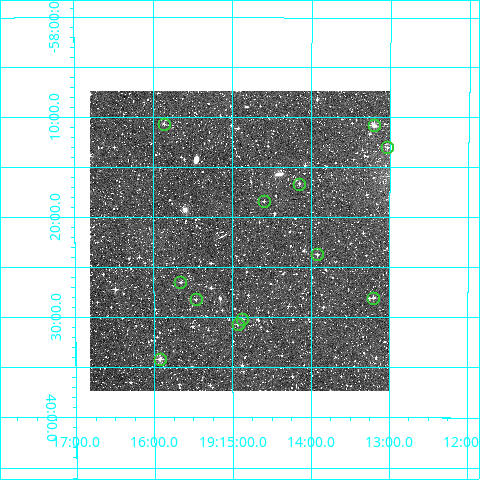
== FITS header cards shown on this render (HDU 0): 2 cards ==
NAXIS1  =                  300
NAXIS2  =                  300

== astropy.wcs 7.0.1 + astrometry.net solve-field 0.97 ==
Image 300 x 300 px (HDU 0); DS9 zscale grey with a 90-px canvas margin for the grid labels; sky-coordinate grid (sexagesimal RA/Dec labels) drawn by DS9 from the SOLVED WCS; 12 Tycho-2 reference stars matched to detected sources circled (green)
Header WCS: RA---TAN/DEC--TAN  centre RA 19:14:54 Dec -58:22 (288.73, -58.37 deg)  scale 6 arcsec/px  FOV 30.0' x 30.0'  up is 0 deg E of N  parity normal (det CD < 0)
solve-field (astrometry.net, Tycho-2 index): VERIFIED the header's WCS against the Tycho-2 star catalogue (12 matches, 1 conflicts) and refined it, rather than solving blind
Solved WCS: RA---TAN-SIP/DEC--TAN-SIP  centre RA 19:14:54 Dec -58:22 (288.73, -58.37 deg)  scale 6 arcsec/px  FOV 30.0' x 30.0'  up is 0 deg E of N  parity normal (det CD < 0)
The solver's refit moves the header's centre by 1.4 arcsec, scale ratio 0.9994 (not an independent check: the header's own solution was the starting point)
Tycho-2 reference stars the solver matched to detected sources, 12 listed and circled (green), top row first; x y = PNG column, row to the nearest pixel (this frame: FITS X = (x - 90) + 1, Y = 300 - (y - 91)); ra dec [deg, ICRS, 3 dp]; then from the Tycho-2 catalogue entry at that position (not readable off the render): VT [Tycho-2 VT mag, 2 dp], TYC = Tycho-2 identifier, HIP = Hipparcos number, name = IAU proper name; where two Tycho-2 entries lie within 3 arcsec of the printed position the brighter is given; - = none
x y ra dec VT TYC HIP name
164 124 288.966 -58.178 12.33 8772-1232-1 - -
374 125 288.302 -58.181 10.77 8772-1282-1 - -
387 147 288.258 -58.217 11.85 8772-898-1 - -
299 184 288.538 -58.278 12.25 8772-864-1 - -
264 201 288.649 -58.307 12.21 8772-826-1 - -
317 254 288.479 -58.396 12.12 8772-396-1 - -
180 282 288.914 -58.443 12.09 8772-1720-1 - -
373 298 288.302 -58.468 12.75 8772-592-1 - -
196 299 288.865 -58.471 12.36 8772-928-1 - -
242 319 288.719 -58.504 12.12 8772-1614-1 - -
238 324 288.733 -58.512 11.29 8772-1485-1 - -
160 359 288.981 -58.570 10.59 8772-1792-1 - -